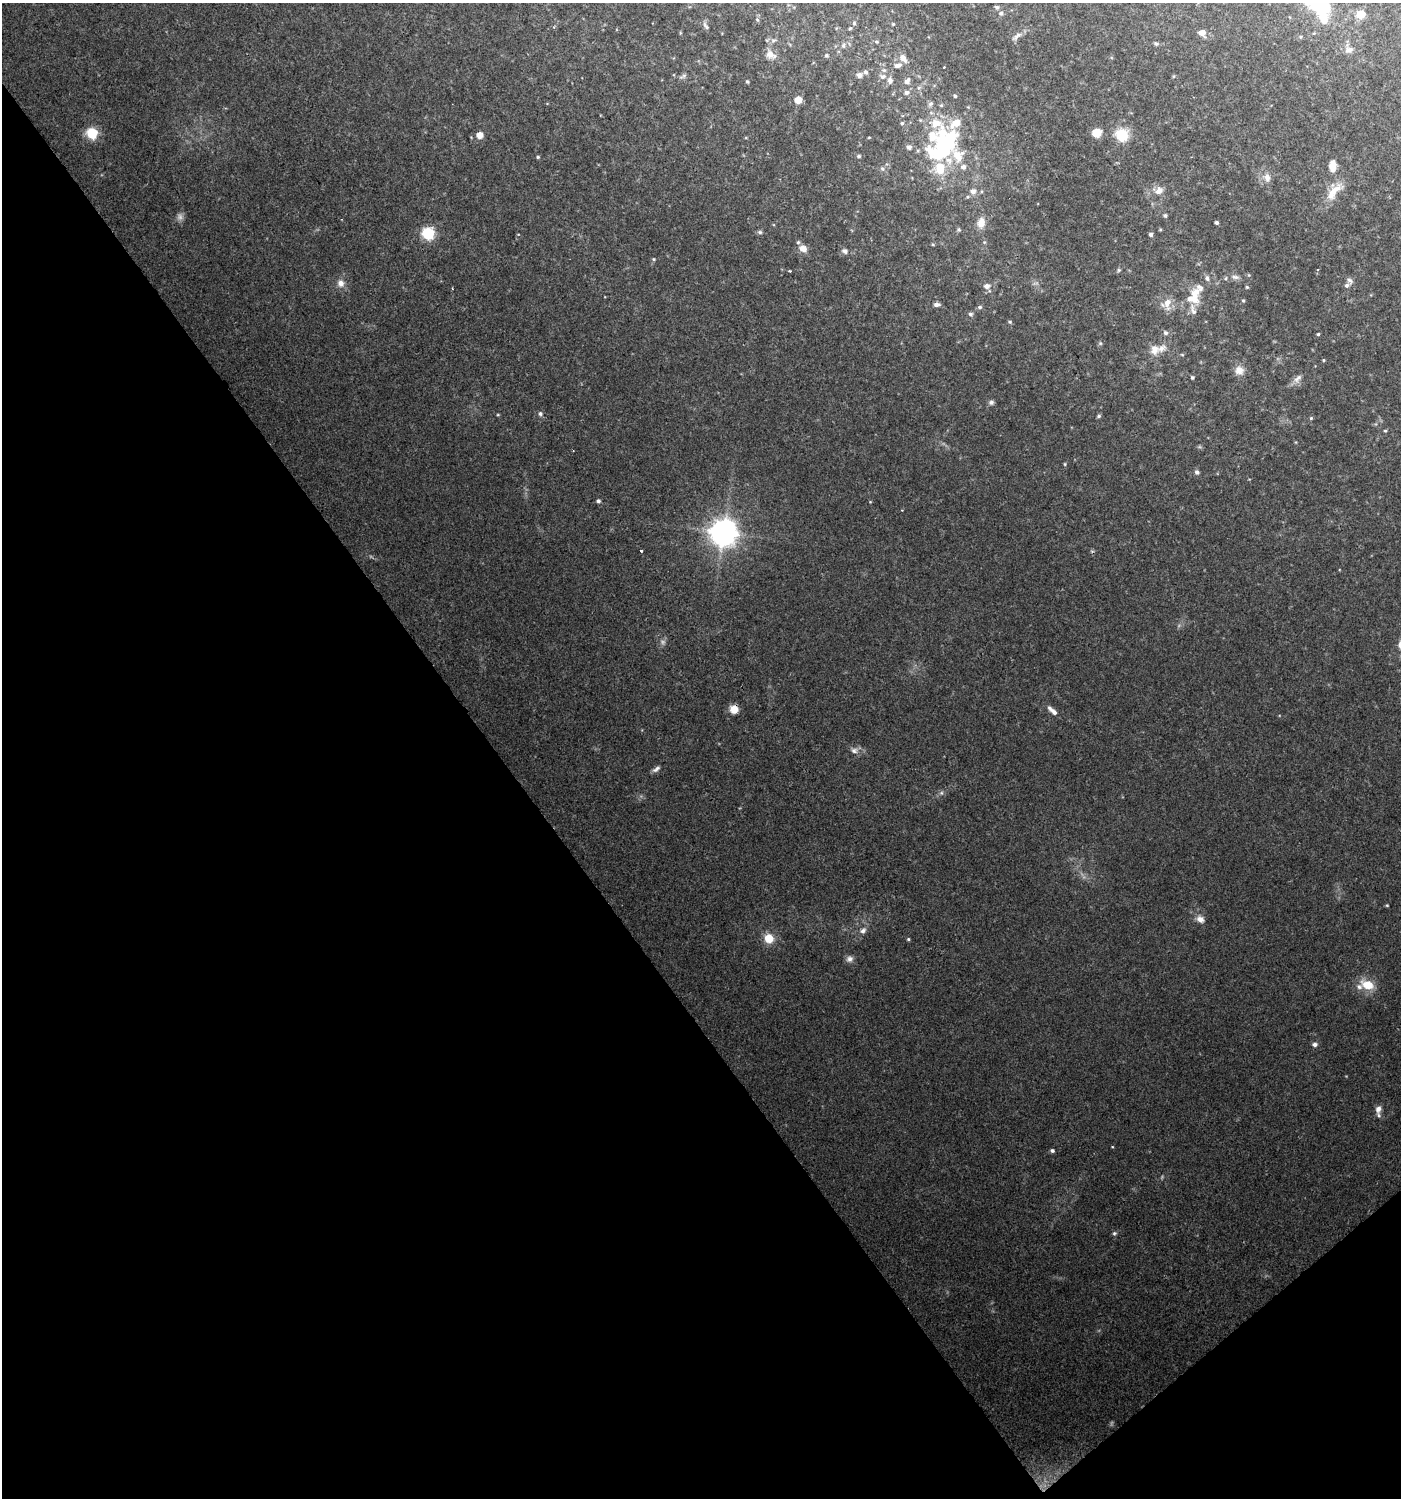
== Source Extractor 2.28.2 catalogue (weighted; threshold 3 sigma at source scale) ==
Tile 14 of 4 x 4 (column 2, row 4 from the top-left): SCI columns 1603-3001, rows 1-1496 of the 5938 x 5990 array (HDU 1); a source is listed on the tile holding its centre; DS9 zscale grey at full resolution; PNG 1403 x 1500 px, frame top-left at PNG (2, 3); no overlay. Shown black and unused: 38% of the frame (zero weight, under 2 of 3 exposures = <1% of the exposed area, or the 3 px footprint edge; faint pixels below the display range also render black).
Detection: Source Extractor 2.28.2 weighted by HDU 2 'WHT'; one run over the whole footprint, this tile lists its part. Background 0.125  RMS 0.011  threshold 0.0478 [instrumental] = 3 sigma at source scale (4.5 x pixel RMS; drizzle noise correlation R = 1.50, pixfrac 1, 0.0396/0.0396 arcsec/px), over >= 5 px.
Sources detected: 129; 2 too faint to see at this stretch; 2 inside a brighter object's white glare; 1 cosmic-ray / hot-pixel residue — not listed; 15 inside a brighter listed object's ellipse — not listed separately; the other 109 listed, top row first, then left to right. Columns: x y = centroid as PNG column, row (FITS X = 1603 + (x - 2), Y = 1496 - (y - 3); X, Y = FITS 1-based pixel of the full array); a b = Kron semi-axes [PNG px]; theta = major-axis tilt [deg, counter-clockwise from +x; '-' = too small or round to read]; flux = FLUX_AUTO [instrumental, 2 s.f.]
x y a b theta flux
997 7 6 5 - 2.2
1321 9 20 13 28 23
1001 13 6 5 - 2.3
1360 14 9 8 - 10
757 19 5 3 - 1.1
854 23 5 5 - 1.5
893 24 4 4 - 0.93
706 26 11 5 -56 2.6
554 27 3 3 - 1.7
850 28 4 4 - 1.1
1202 33 7 6 - 7
1017 36 14 5 44 4.2
876 42 6 4 -19 1.4
1156 44 6 5 - 1.6
843 46 7 5 88 2.2
1349 50 12 7 16 4.6
770 54 12 8 -27 8.3
826 55 5 5 - 1.6
903 58 11 7 -57 5.8
897 65 9 6 10 4.8
944 67 2 2 - 0.83
866 72 6 5 - 2.5
859 75 6 5 - 5.1
883 76 8 7 - 4
747 81 5 3 - 1.1
890 81 7 6 - 4.4
907 81 8 6 45 4.3
906 93 6 6 - 3.3
955 96 4 4 - 1.3
798 100 5 5 - 17
930 104 7 6 - 2.5
902 123 5 5 - 1.4
956 123 13 8 32 14
92 133 6 6 - 87
1097 133 8 7 - 16
480 135 5 5 - 10
1122 135 6 6 - 110
869 137 4 3 - 0.69
932 137 34 18 -36 37
909 147 5 5 - 3.6
940 155 30 18 41 46
859 156 5 4 - 1.8
538 157 4 4 - 1.2
1332 166 9 6 88 14
963 167 7 6 - 3.9
882 169 6 4 -30 1.8
1267 177 10 8 -80 6
973 191 7 6 - 4.8
1159 191 11 8 34 7.3
1333 192 29 10 51 17
1165 215 5 4 - 1.7
981 223 13 9 78 9.3
1216 223 4 3 - 2
959 230 6 4 -19 1.3
760 232 6 5 - 1.9
428 234 6 6 - 110
1151 234 4 4 - 2.6
933 245 5 3 - 0.99
803 248 9 7 -30 7.5
844 251 9 7 -34 3.1
654 259 5 3 - 1.1
1119 270 5 5 - 1.4
790 271 3 3 - 1.3
1235 277 10 6 -8 3.4
1207 278 8 5 -80 2.5
1349 280 9 6 -39 3.1
341 283 9 8 - 6.3
987 286 7 6 - 4.8
1247 287 4 4 - 1
452 288 3 2 - 0.86
1192 298 18 15 6 19
1243 301 4 4 - 1.1
1167 303 16 9 85 9.6
936 305 7 5 1 3.3
980 307 5 5 - 1.8
970 314 6 4 -1 2
1010 322 5 4 - 1.3
1165 333 6 5 - 2.6
1318 334 4 4 - 1.2
1154 349 13 12 - 10
1323 360 5 3 - 0.95
1239 370 12 11 - 8.2
1192 377 4 4 - 1.5
1297 378 15 7 45 5.4
991 402 7 6 - 2.5
540 414 5 5 - 1.7
1099 416 5 4 - 1.6
1311 418 5 4 - 1.2
1385 431 5 3 - 1.1
1065 464 5 3 - 1
1197 472 6 5 - 2.7
598 501 5 4 - 2.1
723 532 8 8 - 1300
641 551 3 3 - 1.8
734 709 8 8 - 11
1052 711 15 5 -41 5.2
854 751 10 8 -2 4.5
656 769 11 5 36 3.1
1387 905 4 3 - 0.96
1200 919 10 8 -26 5.7
863 931 7 6 - 3.7
769 938 8 8 - 18
908 939 4 4 - 1.1
850 959 9 8 - 3.9
1368 985 14 10 -23 19
1314 1044 6 5 - 3.3
1378 1109 10 7 77 5.6
1052 1151 4 4 - 2.1
1114 1233 6 4 21 1.5
Overlapping masked pixels (flux is a lower limit): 1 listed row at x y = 734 709
Unlisted compact peaks at least as high as the median listed source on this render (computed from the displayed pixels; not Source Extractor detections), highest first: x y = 1112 1147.